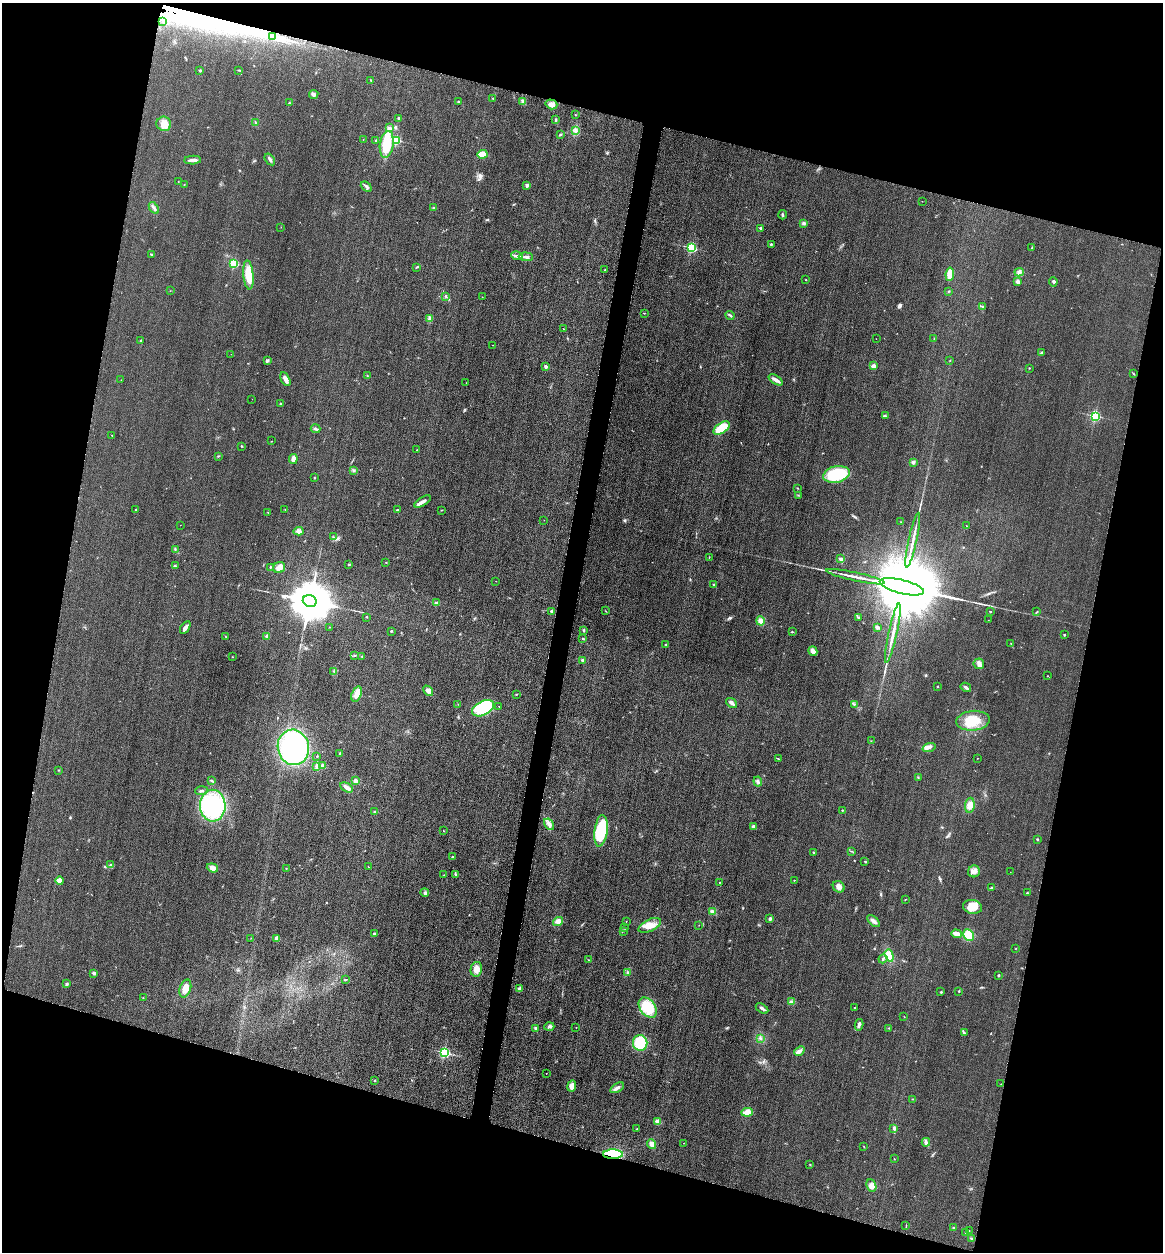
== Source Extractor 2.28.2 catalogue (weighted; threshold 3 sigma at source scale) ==
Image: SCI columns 267-4910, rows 21-5019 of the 5058 x 5038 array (HDU 1 of 3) = the unmasked area's bounding box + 8 px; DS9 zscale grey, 4 x 4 block average (1 PNG px = mean of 4 x 4 image px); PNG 1165 x 1254 px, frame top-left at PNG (2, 3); each listed source drawn as its Kron ellipse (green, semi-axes under 4 px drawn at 4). Shown black and unused: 31% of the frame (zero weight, under 3 of 4 exposures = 3% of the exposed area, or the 3 px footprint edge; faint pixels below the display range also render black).
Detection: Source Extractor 2.28.2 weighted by HDU 2 'WHT'. Background 0.0723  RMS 0.017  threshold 0.0777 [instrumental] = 3 sigma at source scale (4.5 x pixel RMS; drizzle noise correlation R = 1.50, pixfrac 1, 0.05/0.05 arcsec/px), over >= 5 px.
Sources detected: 296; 1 too faint to see at this stretch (4 x 4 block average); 5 inside a brighter object's white glare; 2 long thin detections or spike segments (spike, bleed or trail) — neither listed nor drawn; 1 coinciding with a brighter row at this scale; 11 inside a brighter listed object's ellipse — not listed separately; the other 276 listed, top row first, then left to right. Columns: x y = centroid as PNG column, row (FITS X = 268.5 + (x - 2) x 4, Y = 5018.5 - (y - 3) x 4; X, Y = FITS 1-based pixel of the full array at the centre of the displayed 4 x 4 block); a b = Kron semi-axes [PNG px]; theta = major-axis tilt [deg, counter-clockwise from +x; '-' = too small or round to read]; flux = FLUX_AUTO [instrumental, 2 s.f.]
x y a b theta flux
163 22 2 2 - 6.7
273 36 3 2 - 13
200 70 2 2 - 43
239 70 4 2 - 7.2
371 80 3 2 - 6.2
314 94 5 3 - 22
493 98 2 2 - 4.6
523 101 4 3 - 26
458 102 3 2 - 7.5
289 103 2 2 - 7.1
551 104 6 5 - 58
575 115 2 2 - 5.1
399 118 3 2 - 15
555 120 4 2 - 12
255 123 3 2 - 4.7
164 124 7 7 - 100
389 128 4 3 - 26
575 130 3 2 - 11
560 134 3 2 - 8.9
363 139 2 2 - 2.2
376 140 2 2 - 20
396 140 2 2 - 790
387 144 13 6 81 350
482 154 5 4 - 110
270 159 6 2 -55 31
193 160 8 3 3 39
178 182 2 2 - 4.9
184 185 2 2 - 4.9
527 185 4 3 - 25
366 187 6 3 -39 22
922 201 2 2 - 2.7
154 208 6 2 -56 23
433 208 2 2 - 5.2
782 215 4 2 - 15
803 223 3 3 - 19
281 227 2 2 - 2.3
760 228 2 2 - 34
771 244 2 2 - 12
692 248 2 2 - 1300
1032 248 2 2 - 7.5
152 254 4 2 - 9.2
517 256 6 3 -11 27
526 257 7 3 -3 34
234 263 2 2 - 880
417 267 3 2 - 7.9
605 270 2 2 - 4.3
1019 272 5 3 - 24
950 274 7 3 83 150
248 275 14 5 -84 210
805 280 2 2 - 4.3
1018 282 2 2 - 170
1053 282 5 2 - 13
170 291 2 2 - 1.8
949 291 4 2 - 7
446 296 2 2 - 4
482 297 2 2 - 5.8
983 307 4 2 - 12
644 313 2 2 - 5.1
730 315 5 2 - 16
430 319 3 2 - 41
563 329 2 2 - 5.9
934 338 2 2 - 4.5
876 339 2 2 - 2.6
141 341 3 2 - 9.7
493 345 2 2 - 3.2
1041 352 3 2 - 7.1
231 354 2 2 - 1.8
267 361 4 2 - 20
950 361 2 2 - 3
546 366 2 2 - 90
874 366 2 2 - 170
1029 368 2 2 - 3.5
1134 374 3 2 - 6.1
367 376 2 2 - 3.5
285 379 7 3 -61 62
121 380 2 2 - 1.8
776 380 8 2 -32 51
466 383 2 2 - 1.8
252 399 2 2 - 1.7
281 404 2 2 - 11
885 415 2 2 - 4.9
1095 416 2 2 - 1500
722 428 9 5 35 280
316 429 5 2 - 17
112 435 2 2 - 5.7
271 441 2 2 - 3.4
241 446 2 2 - 6.9
417 450 2 2 - 2.7
218 456 2 2 - 7
293 459 5 3 - 67
913 462 4 3 - 20
354 471 2 2 - 6.6
836 474 13 8 11 530
314 478 2 2 - 4.8
797 488 2 2 - 4.6
798 495 2 2 - 5.2
423 502 9 3 32 43
136 510 2 2 - 9.1
285 510 2 2 - 3.7
397 510 3 2 - 14
441 510 3 2 - 3.7
268 512 3 2 - 3.2
544 520 2 2 - 2.7
901 522 2 2 - 2.5
180 525 2 2 - 1.4
966 526 2 2 - 2.3
298 531 5 4 - 43
333 537 2 2 - 5.6
913 540 28 2 78 91
175 549 2 2 - 6.2
709 557 2 2 - 4.1
841 559 4 3 - 16
386 563 2 2 - 3.6
349 564 2 2 - 8.8
175 566 3 2 - 14
270 567 2 2 - 6.8
279 568 6 5 - 67
855 577 30 2 -12 110
496 581 2 2 - 3.4
714 585 2 2 - 44
902 587 23 7 -14 350000
310 601 7 5 -17 58000
436 603 3 3 - 20
551 611 2 2 - 45
606 611 2 2 - 3.1
990 612 2 2 - 6.7
1037 612 3 2 - 6.8
367 617 2 2 - 5.4
858 618 2 2 - 5.2
988 620 2 2 - 2.5
760 621 5 4 - 50
185 627 7 3 55 49
329 627 2 2 - 3.9
877 627 3 3 - 23
391 631 2 2 - 22
584 631 2 2 - 12
792 632 2 2 - 4.7
893 633 30 2 78 110
1064 635 2 2 - 29
267 636 2 2 - 98
226 637 2 2 - 3.2
583 639 2 2 - 11
666 644 3 2 - 8.5
1011 644 2 2 - 4.5
813 651 5 3 - 41
354 656 2 2 - 5.6
362 656 2 2 - 5
232 657 2 2 - 4.3
583 660 2 2 - 110
979 664 5 5 - 42
334 671 2 2 - 5.4
1047 676 2 2 - 3
937 687 2 2 - 20
966 687 5 2 - 25
428 691 6 4 -48 36
357 694 8 5 71 85
516 694 2 2 - 5.8
732 703 6 3 -39 38
458 704 2 2 - 2.7
854 704 2 2 - 5.6
499 706 2 2 - 5.2
483 708 12 7 27 400
973 721 17 10 5 250
871 741 2 2 - 3.2
293 747 18 15 -77 1500
929 747 7 3 17 35
340 754 3 2 - 8.2
317 756 2 2 - 13
977 758 2 2 - 6.3
778 759 3 2 - 6.5
317 766 4 3 - 25
322 766 2 2 - 98
58 770 2 2 - 4.6
918 777 2 2 - 4
211 781 3 2 - 9.1
355 781 2 2 - 190
758 781 5 2 - 16
347 787 7 3 -31 52
201 791 6 2 4 15
970 805 7 4 81 59
213 806 16 13 -89 970
842 810 2 2 - 16
375 811 2 2 - 20
549 824 6 3 -59 33
753 826 3 3 - 15
443 831 2 2 - 3.6
601 831 16 6 82 470
1037 839 2 2 - 9.9
851 851 2 2 - 5.2
813 852 2 2 - 6.6
453 857 3 2 - 11
865 861 2 2 - 5.6
110 865 3 2 - 11
368 867 2 2 - 2.7
212 868 6 4 -20 50
286 869 2 2 - 4.7
974 871 6 6 - 45
1010 872 2 2 - 1.7
444 875 2 2 - 2.1
455 875 4 2 - 9
60 880 4 3 - 65
794 880 2 2 - 6.2
719 882 2 2 - 5.5
839 887 6 5 - 50
992 888 3 2 - 10
425 893 4 3 - 17
1027 893 2 2 - 14
905 900 2 2 - 3.1
973 907 10 7 -9 150
712 912 4 3 - 30
770 919 3 2 - 19
626 921 2 2 - 5.4
874 921 7 3 -40 43
558 922 5 4 - 55
650 925 12 6 24 110
699 925 2 2 - 2.7
625 928 2 2 - 5.7
623 931 3 2 - 5
374 933 3 3 - 10
957 934 5 2 - 100
968 935 6 5 - 200
251 938 2 2 - 2.2
277 938 2 2 - 180
1016 948 2 2 - 2.8
889 955 6 3 -72 110
883 959 5 2 - 15
589 960 2 2 - 4.5
476 969 7 5 77 64
627 972 2 2 - 7.9
94 973 3 3 - 25
999 975 2 2 - 43
345 980 3 2 - 7.9
67 984 3 2 - 12
185 988 9 5 72 86
520 989 2 2 - 160
959 991 2 2 - 17
941 992 2 2 - 11
143 998 3 2 - 4
792 1002 2 2 - 6.9
648 1007 11 7 -54 310
762 1008 7 2 -32 28
855 1008 2 2 - 24
904 1017 2 2 - 3
859 1025 5 2 - 27
549 1027 5 3 - 20
536 1028 3 2 - 14
576 1028 2 2 - 3
889 1028 2 2 - 5.3
964 1033 4 2 - 15
760 1038 3 2 - 13
640 1043 8 7 - 290
799 1051 6 4 40 32
444 1052 2 2 - 1500
546 1073 2 2 - 2.9
374 1080 2 2 - 8.9
1001 1084 2 2 - 3.7
572 1086 6 4 81 56
617 1088 7 3 33 32
912 1099 2 2 - 4.1
747 1112 6 3 8 120
658 1122 2 2 - 260
894 1128 4 2 - 20
637 1129 2 2 - 11
926 1142 4 3 - 20
683 1143 2 2 - 2.2
652 1144 5 3 - 63
864 1147 2 2 - 2.9
613 1154 10 5 0 460
894 1159 2 2 - 2.9
810 1164 2 2 - 5.9
871 1186 6 4 -67 51
906 1226 2 2 - 4.3
954 1228 2 2 - 7.5
969 1231 2 2 - 4.1
966 1233 2 2 - 5.5
971 1239 2 2 - 8.8
Overlapping masked pixels (flux is a lower limit): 1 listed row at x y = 613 1154
Diffuse or blended objects may show on this block-average render without a row.